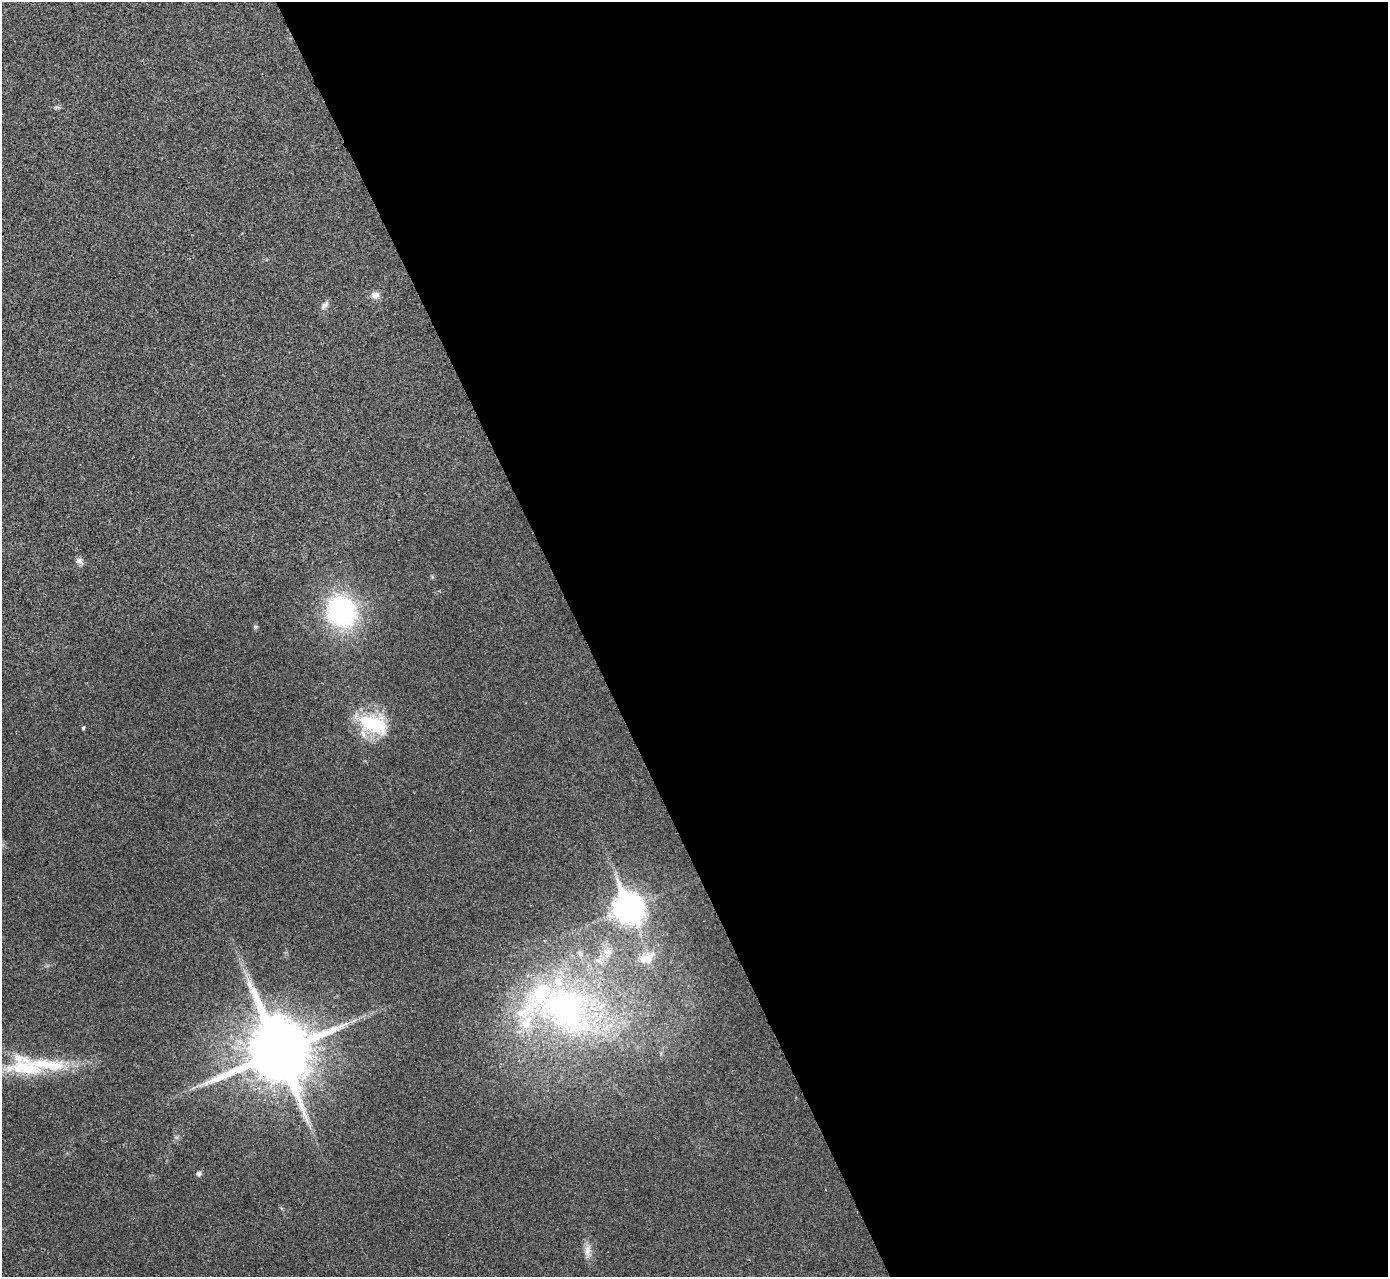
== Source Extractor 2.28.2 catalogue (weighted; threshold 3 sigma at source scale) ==
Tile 8 of 4 x 4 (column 4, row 2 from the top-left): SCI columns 4166-5551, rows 2709-3983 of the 5558 x 5547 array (HDU 1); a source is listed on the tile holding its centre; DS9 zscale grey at full resolution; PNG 1390 x 1279 px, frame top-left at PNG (2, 2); no overlay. Shown black and unused: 58% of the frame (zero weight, under 3 of 4 exposures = <1% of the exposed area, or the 3 px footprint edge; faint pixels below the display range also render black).
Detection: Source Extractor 2.28.2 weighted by HDU 2 'WHT'; one run over the whole footprint, this tile lists its part. Background 0.0315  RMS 0.0061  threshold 0.0276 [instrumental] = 3 sigma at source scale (4.5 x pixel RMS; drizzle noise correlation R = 1.50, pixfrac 1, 0.05/0.05 arcsec/px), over >= 5 px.
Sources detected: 20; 5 inside a brighter listed object's ellipse — not listed separately; the other 15 listed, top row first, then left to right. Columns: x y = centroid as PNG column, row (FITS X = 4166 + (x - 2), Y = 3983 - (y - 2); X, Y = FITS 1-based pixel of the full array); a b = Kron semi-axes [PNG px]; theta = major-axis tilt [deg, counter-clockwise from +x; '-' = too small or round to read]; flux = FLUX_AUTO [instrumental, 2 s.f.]
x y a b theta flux
375 295 11 9 -2 3.6
325 305 13 6 49 2.6
79 561 11 7 -37 2.4
342 612 25 21 -64 110
255 627 6 5 - 0.9
373 724 42 22 -22 36
83 728 4 4 - 0.92
628 908 12 10 -65 770
608 952 13 8 -21 4.7
646 958 24 13 22 10
565 1010 90 66 -39 200
278 1052 20 18 -69 5900
25 1068 59 25 -8 41
199 1173 6 6 - 1.5
587 1251 17 8 81 4.9